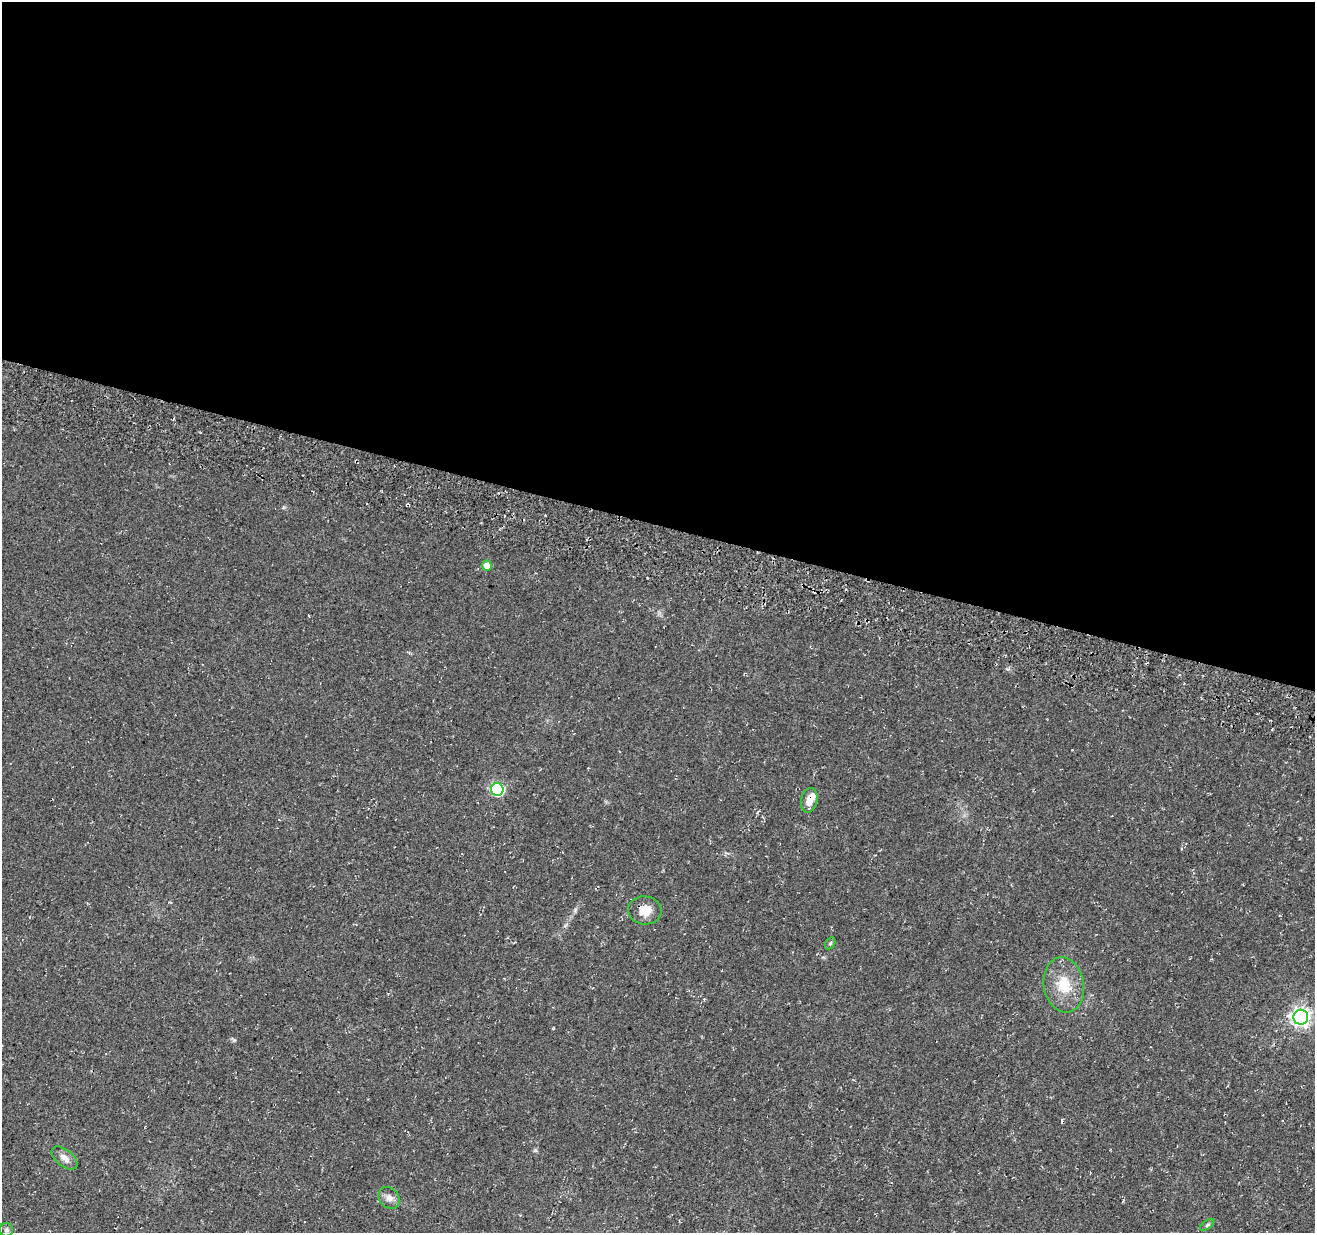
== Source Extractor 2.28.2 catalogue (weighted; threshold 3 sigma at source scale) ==
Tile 3 of 4 x 4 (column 3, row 1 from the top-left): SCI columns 2651-3963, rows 4032-5262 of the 5293 x 5537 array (HDU 1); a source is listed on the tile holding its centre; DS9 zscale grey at full resolution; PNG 1317 x 1235 px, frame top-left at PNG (2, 2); each listed source drawn as its Kron ellipse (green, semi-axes under 4 px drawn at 4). Shown black and unused: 43% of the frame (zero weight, under 3 of 4 exposures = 4% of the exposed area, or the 3 px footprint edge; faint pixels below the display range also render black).
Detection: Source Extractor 2.28.2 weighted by HDU 2 'WHT'; one run over the whole footprint, this tile lists its part. Background 0.0438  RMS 0.0068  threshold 0.0307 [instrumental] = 3 sigma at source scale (4.5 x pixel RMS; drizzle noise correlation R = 1.50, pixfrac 1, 0.0396/0.0396 arcsec/px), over >= 5 px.
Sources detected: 13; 1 cosmic-ray / hot-pixel residue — neither listed nor drawn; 1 inside a brighter listed object's ellipse — not listed separately; the other 11 listed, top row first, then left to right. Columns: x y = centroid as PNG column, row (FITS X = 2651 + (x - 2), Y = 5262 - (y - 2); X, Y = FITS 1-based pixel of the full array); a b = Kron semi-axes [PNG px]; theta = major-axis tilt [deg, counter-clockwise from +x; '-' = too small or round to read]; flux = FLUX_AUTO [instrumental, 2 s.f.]
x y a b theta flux
487 565 5 5 - 6.9
497 789 6 6 - 90
809 800 12 8 77 6.4
645 910 17 14 -6 9.8
830 943 6 4 58 1
1064 985 28 20 -80 20
1301 1017 7 7 - 280
65 1158 15 8 -40 4.7
389 1198 12 9 -51 4.1
1207 1225 8 4 36 1.2
6 1230 7 6 - 1.6
Overlapping masked pixels (flux is a lower limit): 2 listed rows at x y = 809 800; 645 910